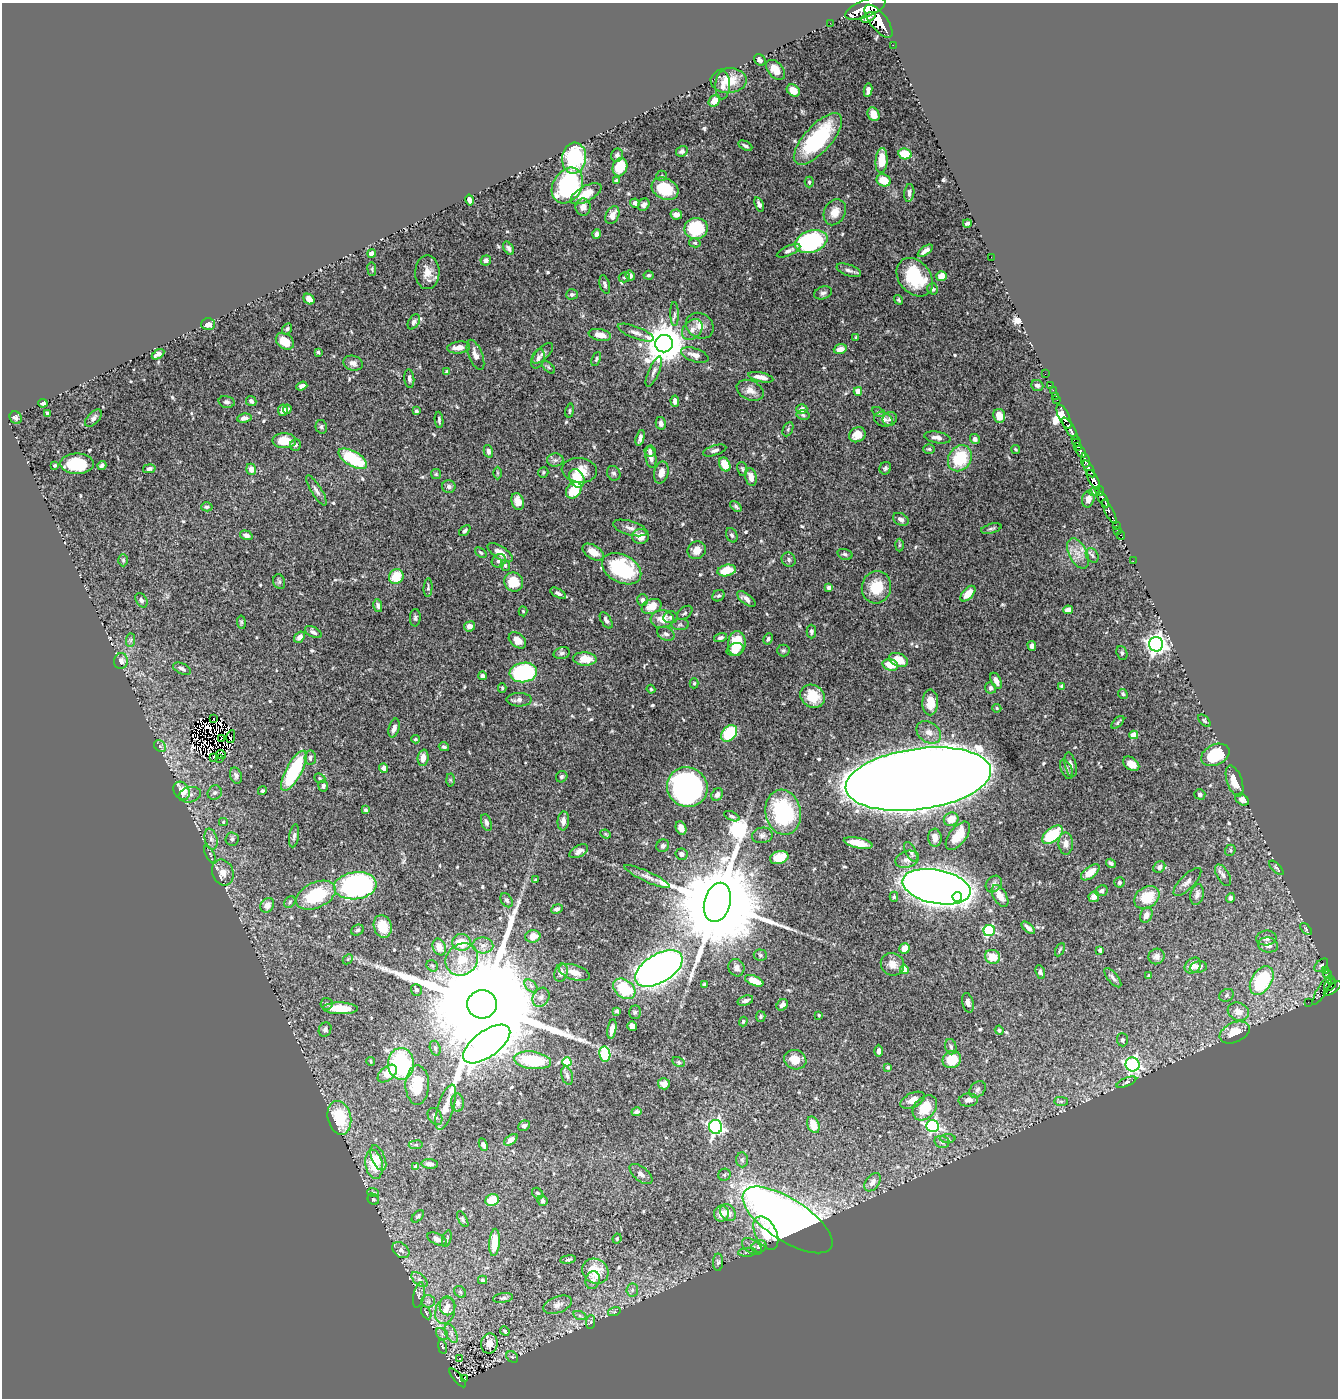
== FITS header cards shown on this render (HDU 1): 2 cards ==
NAXIS1  =                 1336
NAXIS2  =                 1396

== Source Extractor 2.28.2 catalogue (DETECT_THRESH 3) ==
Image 1336 x 1396 px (HDU 1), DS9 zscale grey, 1 PNG px = 1 image px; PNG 1340 x 1400 px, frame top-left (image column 1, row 1396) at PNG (2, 3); each listed source drawn as its Kron ellipse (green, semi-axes under 4 px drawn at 4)
Background 0.812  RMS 0.017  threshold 0.0497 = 3 sigma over >= 5 px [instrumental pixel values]
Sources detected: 595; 11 with non-positive FLUX_AUTO (blend fragments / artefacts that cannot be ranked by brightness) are neither listed nor drawn; of the other 584, the 500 brightest by FLUX_AUTO listed and drawn (84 fainter detections omitted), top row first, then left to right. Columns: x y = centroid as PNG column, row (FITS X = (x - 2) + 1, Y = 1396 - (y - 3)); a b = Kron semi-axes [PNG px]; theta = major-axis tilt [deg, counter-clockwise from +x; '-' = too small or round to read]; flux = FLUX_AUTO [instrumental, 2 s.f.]
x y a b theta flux
865 9 21 8 22 6400
869 17 8 3 29 880
878 21 20 8 -51 6300
830 23 2 2 - 11
893 45 2 2 - 13
760 60 6 5 - 3
776 70 11 7 -47 11
729 80 18 12 1 21
723 85 14 7 88 5.7
793 90 7 5 -37 16
868 90 7 3 81 5
714 101 6 5 - 9
874 114 7 5 -65 10
818 139 32 13 48 98
745 146 7 3 -27 2.5
682 151 6 5 - 2.9
905 154 7 5 -12 30
617 155 6 6 - 2.9
574 158 15 12 86 77
882 160 12 6 86 24
620 167 9 7 72 31
662 176 5 5 - 2.4
884 180 7 6 - 22
617 181 4 3 - 2.1
809 182 5 4 - 2
567 186 19 14 59 140
665 189 14 10 -28 42
909 193 9 5 84 4.2
586 194 17 7 28 20
470 200 5 4 - 4.6
635 203 5 4 - 4.9
759 204 7 4 -70 3.9
644 205 6 5 - 4.3
583 207 8 7 - 7.5
835 212 13 10 63 12
676 214 6 5 - 5.6
612 215 9 6 64 12
967 223 4 3 - 2.5
696 228 11 10 - 69
597 234 5 4 - 5.1
811 242 17 10 19 160
695 243 6 4 -14 1.6
508 248 7 4 -58 2.7
788 251 13 5 24 4.1
925 251 9 4 38 6.6
372 254 4 4 - 8.1
991 257 2 2 - 7.4
486 260 5 5 - 4
372 269 7 4 -83 1.5
849 270 13 5 -19 4.5
427 272 17 12 89 13
648 275 5 4 - 2
630 276 5 4 - 3.8
941 276 5 5 - 12
624 277 6 5 - 1.8
915 277 21 16 -51 61
605 284 9 5 -74 3.1
933 289 5 5 - 2.8
823 293 9 6 19 3.6
572 294 6 5 - 2.5
309 299 6 4 -39 11
898 300 5 4 - 1.5
675 314 12 4 -89 3.2
414 322 8 5 59 4
208 324 7 6 - 8.2
700 326 14 12 -33 11
287 329 6 4 53 1.9
692 330 11 8 45 8
636 333 19 6 -21 7
600 335 11 5 -11 11
856 337 4 4 - 1.5
285 341 10 7 -37 17
664 344 9 8 - 3700
459 347 11 6 6 9.6
840 349 6 5 - 9.5
318 352 4 3 - 1.9
543 353 13 6 44 4.5
158 354 7 4 32 6.1
475 355 16 7 -68 8
695 355 14 6 -19 8.3
538 359 10 6 70 5.1
596 359 7 4 67 1.8
353 363 10 7 -19 5.9
548 367 8 4 -43 1.9
447 372 4 3 - 2.7
654 372 16 5 66 4.9
1045 374 2 2 - 15
761 377 13 4 -12 7.3
409 379 9 5 -84 3.4
1037 385 6 5 - 3.9
1050 385 2 2 - 14
302 386 6 4 19 4.2
750 390 14 9 -25 9
1053 390 2 2 - 19
858 391 4 4 - 17
1056 396 3 2 - 43
1057 400 2 2 - 17
251 401 5 5 - 3.2
675 401 5 4 - 4.9
227 402 8 5 -14 3.1
43 403 4 4 - 3.5
287 409 4 4 - 2.6
802 409 5 5 - 5.6
283 410 6 5 - 5.6
416 411 3 3 - 2.2
570 411 7 3 80 1.6
878 412 7 4 -26 1.8
47 413 4 3 - 3.1
803 415 7 4 -12 2.2
999 416 7 6 - 13
1064 417 13 5 -64 2200
16 418 7 5 -57 3.9
93 418 10 5 48 3.6
244 418 7 4 8 5
883 419 9 7 -18 5
890 419 7 6 - 3.4
439 420 8 3 -84 2.3
661 423 6 5 - 5.1
321 427 7 5 -76 2.9
788 429 7 5 65 1.8
1070 429 13 3 -58 2000
857 435 8 7 - 11
937 437 13 6 -10 5.7
640 438 8 4 75 4.1
975 439 5 5 - 3.4
284 441 12 7 -1 24
1076 441 6 3 -59 160
296 445 6 5 - 2.6
1078 447 4 3 - 300
929 449 6 5 - 1.7
1016 449 5 4 - 1.6
715 450 12 5 18 3.3
488 451 6 4 -76 3.8
650 451 5 5 - 3.5
1081 451 6 3 -57 660
651 457 11 5 -81 8.1
960 458 14 11 56 51
353 459 16 7 -30 61
555 460 8 6 2 3.3
1085 460 7 3 -82 570
77 464 16 10 -1 44
725 464 7 5 -63 17
55 465 3 3 - 1.9
102 465 4 3 - 2.8
885 468 6 5 - 2.1
149 469 6 4 12 3.7
251 469 6 4 -70 8.6
742 469 7 5 -79 2.1
1089 469 9 3 -61 660
579 470 18 12 -7 17
543 472 5 5 - 1.9
497 473 6 4 -89 1.4
614 473 7 6 - 2.9
661 473 11 7 75 8.8
436 474 5 5 - 1.4
751 477 9 5 -77 9.2
577 478 10 7 -62 33
1093 480 11 4 -59 3000
449 487 7 6 - 4
316 490 17 5 -58 5.1
574 490 9 7 51 32
1100 491 5 3 - 630
1094 492 5 3 - 1.8
1088 499 8 6 77 6.6
1103 499 9 4 -57 1900
518 502 9 6 -74 12
736 506 6 4 -41 2.2
207 507 6 4 4 2.2
1109 512 13 3 -63 390
901 519 8 6 -30 4.2
1116 525 3 2 - 37
630 528 18 7 -16 6.8
991 529 10 4 15 2.6
465 530 6 4 46 2.2
1118 530 2 2 - 11
246 535 6 4 -16 3.4
732 535 7 5 -65 2.7
1121 535 4 3 - 35
640 536 8 7 - 15
899 545 6 4 88 1.5
697 550 9 8 - 11
481 552 6 3 -40 1.8
500 552 14 6 -32 11
593 552 12 6 -31 14
1078 553 16 9 -62 12
845 554 8 5 -15 2.8
1092 555 8 6 -57 2.8
123 560 6 5 - 1.8
789 560 7 6 - 2.9
499 561 7 6 - 3.2
1133 561 2 2 - 8.3
505 565 6 4 -78 2.2
622 569 21 14 -27 87
727 570 9 5 12 27
396 577 8 7 - 26
279 582 7 5 -71 2.1
514 582 10 9 - 21
876 587 16 14 76 29
428 588 9 4 87 2.5
829 588 4 4 - 3.5
558 593 9 4 -29 3.1
968 594 9 5 47 16
718 596 6 5 - 2.3
746 599 11 5 -38 5.8
141 600 8 5 -59 3.3
642 600 6 5 - 4
378 606 6 4 -78 3.3
652 606 10 7 23 16
1068 610 5 4 - 6
523 611 5 4 - 1.6
685 613 9 5 39 2.5
670 617 7 6 - 3.1
415 618 9 5 88 2.6
662 619 11 9 4 14
606 620 9 5 -58 4.2
241 622 7 4 -82 1.5
680 624 9 5 0 2.7
469 626 6 5 - 6.6
811 631 7 5 -89 2.4
313 632 9 5 -27 3.7
666 634 9 6 -25 3.3
299 637 6 4 51 5.3
720 638 6 4 15 3.1
768 639 6 4 64 2.6
131 640 7 4 89 2.3
517 640 10 6 -40 12
737 643 12 9 82 28
1156 644 7 7 - 630
1032 646 5 4 - 2.9
735 649 9 6 24 11
783 650 6 6 - 2.1
562 653 8 5 14 3
1122 653 7 5 -71 2.4
585 659 12 6 -4 19
898 660 10 6 -23 20
121 661 8 7 - 6.4
890 665 8 5 -16 22
182 669 9 5 -25 3.6
523 672 13 10 7 130
482 676 4 4 - 4.4
996 681 9 5 -64 6.7
694 683 5 4 - 1.5
1062 686 4 3 - 2.4
502 688 4 4 - 1.4
991 688 6 5 - 3.4
651 689 4 4 - 1.4
1123 694 5 4 - 2.1
813 696 13 11 -36 28
519 700 12 6 0 4.6
930 702 13 8 89 14
997 708 5 4 - 1.5
214 719 3 2 - 2.1
1204 721 8 4 -45 1.9
1118 722 8 3 45 2
394 728 10 5 74 5.8
929 732 13 10 -35 9
729 733 9 7 47 54
1134 735 4 4 - 20
231 737 6 3 77 2
221 739 3 2 - 2.4
415 739 4 3 - 1.4
160 746 7 5 -43 2.4
444 747 5 3 - 2
221 754 4 3 - 2.3
1215 755 15 10 25 53
213 757 3 2 - 1.9
219 758 3 2 - 4
310 758 7 5 85 3
423 758 8 5 84 8.7
1131 764 9 6 -37 8.7
1071 765 12 5 -77 5.5
384 768 5 4 - 5.4
1067 769 10 5 -67 3.6
294 771 22 8 61 91
236 775 8 5 -71 3.4
562 777 6 5 - 2.5
320 778 6 4 -22 1.6
918 779 73 30 8 10000
450 780 6 4 -88 1.5
1235 781 16 7 -71 15
323 786 5 5 - 3.4
687 787 21 19 -33 340
182 791 10 7 -55 20
262 791 5 4 - 1.7
215 793 7 6 - 3.7
1200 794 6 5 - 2.5
190 795 11 7 13 5.2
717 795 7 5 59 4.5
1242 800 7 5 -35 5
366 810 4 3 - 3
783 812 23 17 -79 110
732 816 8 4 -24 2
951 819 7 6 - 15
563 821 9 5 86 6.5
223 822 4 4 - 1.8
486 822 9 5 -72 3.1
681 828 7 5 -65 7.6
606 834 5 4 - 1.5
762 835 10 7 10 4.4
1053 835 12 7 38 52
294 836 11 4 81 3
958 836 16 8 52 21
935 838 9 6 -86 8
211 839 10 6 -76 4.4
232 839 6 6 - 2.5
858 843 14 5 -11 17
1066 843 11 7 -88 6.4
663 846 7 6 - 3
1230 850 6 5 - 1.7
579 851 10 5 28 4.8
911 852 11 5 -61 3.4
210 854 9 4 -64 2.2
682 854 6 6 - 5
779 858 9 6 15 34
907 859 12 8 17 6.9
1111 863 5 3 - 2.8
1159 867 6 5 - 4.2
1276 868 9 3 -46 1.8
1090 872 11 5 37 15
223 873 13 10 -67 9.9
1223 875 12 6 -58 4.7
647 877 25 5 -24 7.5
536 880 3 3 - 2.1
1119 882 5 5 - 2.9
1187 882 18 7 45 6.5
994 884 9 7 48 4.4
355 886 21 13 7 270
936 887 34 17 -11 2900
1102 891 6 5 - 3.5
1197 894 10 6 78 5.2
316 895 21 12 25 72
1000 896 12 6 -59 12
894 897 5 4 - 1.7
957 897 5 4 - 130
1094 897 5 5 - 6.5
1147 897 13 10 35 33
1230 898 5 4 - 4.1
507 900 8 5 -55 3.2
290 902 6 5 - 2.2
717 902 20 13 75 34000
267 905 8 6 52 9
557 909 6 4 25 3.2
1146 915 8 6 68 7.4
383 926 11 8 -73 24
1028 928 8 4 -41 4.3
1306 929 7 4 -48 1.6
357 930 6 5 - 2.7
989 931 6 5 - 100
533 936 7 6 - 12
1266 938 10 7 5 7.4
462 942 9 8 - 23
483 945 10 8 -3 6.7
1268 945 10 7 -8 8.8
439 947 8 6 -67 13
905 948 5 5 - 17
1060 950 7 3 64 1.5
1100 950 4 3 - 2.3
760 955 6 5 - 1.9
1156 956 8 7 - 4.6
992 957 8 7 - 17
348 959 6 4 44 1.5
462 959 17 15 42 28
892 964 12 11 - 10
1321 965 8 5 45 2.4
432 966 6 5 - 2.1
1193 966 9 7 43 10
1198 967 8 6 9 6.2
659 968 26 14 31 1200
736 968 9 8 - 5
904 969 5 4 - 10
1325 971 3 3 - 71
574 972 16 7 -18 11
1040 972 7 4 -68 2.4
561 973 9 6 71 7.6
1328 975 4 3 - 200
1149 976 4 3 - 1.8
1113 978 11 5 -50 4.3
1330 979 4 3 - 110
1262 980 16 10 57 110
754 981 10 5 -23 20
704 984 4 3 - 1.8
1330 985 7 5 46 550
531 986 8 5 -45 3.3
624 989 12 8 -38 54
1333 989 10 4 37 790
416 990 6 5 - 3.2
1322 990 17 4 59 160
1227 995 7 6 - 2.9
541 997 10 8 60 5.7
745 1001 8 5 17 3.6
1308 1002 2 2 - 5.3
968 1003 10 5 -77 4.7
326 1004 6 6 - 2.1
482 1004 15 14 - 84000
782 1005 6 5 - 4.4
340 1008 17 6 -1 21
617 1011 4 3 - 2.4
635 1012 6 5 - 2.2
1238 1012 11 9 -21 12
819 1015 3 3 - 1.8
761 1017 5 4 - 1.8
743 1021 5 4 - 1.8
632 1026 5 4 - 4.8
325 1029 7 6 - 3.3
612 1029 10 4 80 7.7
999 1030 4 4 - 2
1235 1032 16 9 25 23
1122 1040 6 5 - 2.5
487 1044 27 13 36 1200
951 1047 8 5 -74 2.6
435 1048 7 5 -72 2.9
879 1051 6 4 -90 3.7
605 1054 7 5 -80 55
952 1059 9 8 - 28
532 1060 19 8 -8 69
795 1060 11 9 -21 17
371 1061 4 3 - 1.6
567 1062 4 4 - 46
678 1062 7 4 -27 2
401 1064 16 13 -89 110
1133 1064 7 7 - 240
888 1067 4 3 - 1.8
387 1073 11 6 40 18
567 1076 9 5 -73 4.1
1126 1082 10 4 23 2.3
664 1084 6 5 - 6.7
417 1085 20 11 90 45
977 1089 9 7 45 3.7
912 1100 13 7 25 8
968 1100 10 6 5 6.3
1061 1101 7 4 0 2.4
458 1103 9 6 -87 4.3
446 1107 23 8 73 17
925 1108 14 10 48 26
636 1112 5 4 - 3.2
435 1116 9 6 -58 4
339 1118 17 11 -76 45
813 1125 9 5 -67 21
524 1126 6 5 - 3.2
933 1126 6 6 - 200
716 1127 7 6 - 280
948 1138 8 4 -1 2.3
511 1140 7 4 37 6.9
942 1142 8 6 -15 3.2
416 1145 7 3 8 1.5
483 1145 6 4 -67 3.8
378 1158 13 6 -67 7.1
742 1160 7 6 - 2.6
374 1164 14 8 -79 33
430 1164 8 5 -6 5.1
416 1167 4 4 - 14
641 1174 13 7 -39 4.7
724 1175 6 6 - 2.4
872 1182 10 6 53 7.6
373 1192 6 4 -17 1.6
538 1193 6 5 - 2.3
373 1199 6 5 - 2.2
492 1200 7 5 27 26
542 1201 5 5 - 3
728 1213 9 7 -55 11
721 1214 8 7 - 12
418 1216 7 4 44 1.7
463 1219 9 4 -61 1.8
787 1220 52 21 -33 1300
766 1233 18 10 -62 30
437 1239 10 5 -25 4.9
447 1239 9 2 75 1.5
617 1239 5 3 - 1.4
494 1242 13 5 86 17
752 1246 11 6 -33 4.1
759 1247 8 6 18 3.7
401 1250 9 7 -41 4.2
747 1252 9 4 3 2.1
568 1259 8 4 8 2.2
718 1262 8 5 88 2.5
595 1271 14 12 -36 29
419 1280 10 5 -41 3.9
482 1280 4 4 - 1.9
593 1280 9 7 73 5.5
632 1290 6 6 - 2.7
460 1292 6 5 - 2.1
419 1295 13 5 79 3.7
503 1298 10 4 8 2.6
428 1301 7 6 - 3.5
558 1305 15 8 20 6.4
447 1306 9 8 - 7.8
445 1311 13 9 73 13
614 1312 6 4 18 1.6
426 1313 7 4 -62 1.9
580 1316 6 4 -19 1.9
591 1322 7 4 88 1.8
505 1331 5 3 - 1.9
451 1333 10 5 -64 4.2
442 1334 7 5 -43 3
489 1343 10 8 78 12
442 1347 7 3 -80 1.7
512 1357 6 5 - 1.7
460 1359 4 4 - 3.3
458 1378 11 3 -50 170
465 1379 3 2 - 6.7
At the frame edge (FLAGS 8, measured only in part): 1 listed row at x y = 865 9
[84 fainter detections neither listed nor drawn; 11 non-positive-flux detections neither listed nor drawn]